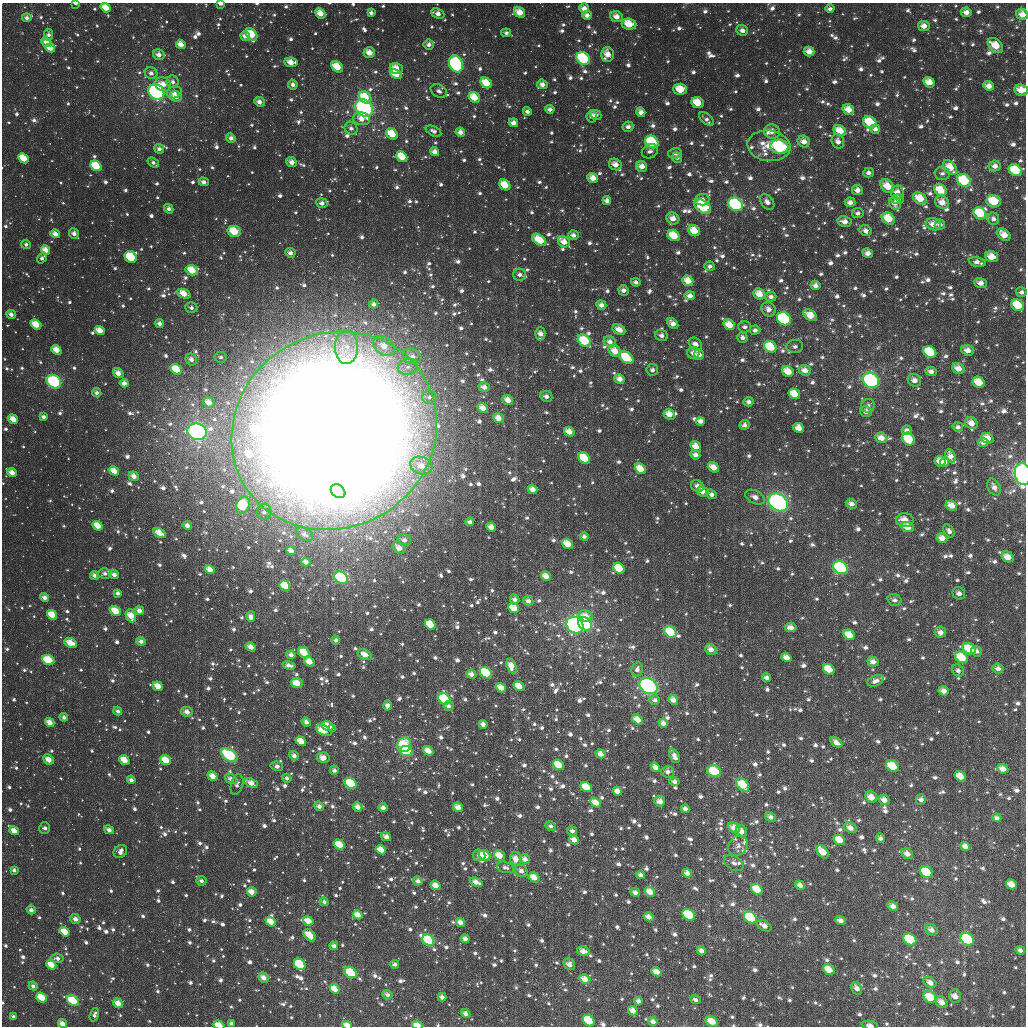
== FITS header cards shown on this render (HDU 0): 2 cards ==
NAXIS1  =                 1024
NAXIS2  =                 1024

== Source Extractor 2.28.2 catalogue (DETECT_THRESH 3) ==
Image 1024 x 1024 px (HDU 0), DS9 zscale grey, 1 PNG px = 1 image px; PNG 1028 x 1028 px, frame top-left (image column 1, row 1024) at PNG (2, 3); each listed source drawn as its Kron ellipse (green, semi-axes under 4 px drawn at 4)
Background 2910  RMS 72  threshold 217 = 3 sigma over >= 5 px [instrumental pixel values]
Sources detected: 1769; of the 1769, the 500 brightest by FLUX_AUTO listed and drawn (1269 fainter detections omitted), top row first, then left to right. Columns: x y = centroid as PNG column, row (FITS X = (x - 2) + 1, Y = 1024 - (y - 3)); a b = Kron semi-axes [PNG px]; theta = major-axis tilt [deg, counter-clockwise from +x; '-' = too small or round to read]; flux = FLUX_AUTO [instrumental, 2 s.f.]
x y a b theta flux
75 3 4 2 - 2.1e+04
221 4 4 2 - 2.5e+04
106 8 5 4 - 9.4e+04
584 8 5 4 - 4.1e+04
830 9 4 4 - 2.0e+04
520 12 6 5 - 7.8e+04
966 12 5 5 - 3.8e+04
320 13 5 4 - 6.9e+04
371 13 4 4 - 2.2e+04
438 14 7 4 -23 3.9e+04
1022 14 6 5 - 5.6e+04
587 15 5 4 - 3.2e+04
616 17 6 5 - 5.2e+04
27 18 5 4 - 2.2e+04
629 24 7 5 -8 1.3e+05
924 26 6 5 - 4.6e+04
742 30 6 5 - 3.3e+04
506 33 5 4 - 1.9e+04
252 34 7 5 -50 1.3e+05
49 35 6 5 - 2.2e+04
245 36 5 4 - 3.7e+04
46 42 5 4 - 5.4e+04
181 44 5 4 - 5.5e+04
429 45 5 5 - 2.8e+04
995 45 9 6 -43 1.1e+05
50 48 5 4 - 7.1e+04
809 51 5 5 - 5.3e+04
369 53 6 5 - 6.4e+04
607 54 7 6 - 7.3e+04
159 55 6 5 - 4.5e+04
583 58 7 6 - 4.3e+05
291 62 7 4 -7 6.6e+04
456 64 9 6 -68 6.8e+05
337 67 6 5 - 1.1e+05
396 68 6 5 - 7.7e+04
151 73 6 5 - 2.8e+04
396 74 6 4 -25 1.2e+05
173 82 6 6 - 2.4e+04
929 82 6 5 - 7.1e+04
486 83 6 5 - 1.2e+05
163 84 8 7 - 5.4e+04
293 84 5 4 - 2.7e+04
542 84 5 5 - 3.6e+04
989 86 5 4 - 4.9e+04
680 89 7 5 -3 1.2e+05
1021 90 7 5 -8 9.1e+04
439 91 9 6 -30 2.4e+04
156 92 8 7 - 9.5e+05
174 92 7 6 - 3.7e+04
176 97 6 5 - 4.9e+04
365 97 7 5 -41 1.7e+05
474 97 6 5 - 1.0e+05
259 102 5 4 - 3.5e+04
697 103 6 5 - 1.2e+05
364 108 10 7 -44 1.0e+06
550 109 4 4 - 2.7e+04
848 109 6 5 - 7.7e+04
527 111 4 4 - 2.0e+04
641 112 5 4 - 3.5e+04
596 115 6 4 -25 3.0e+04
592 116 6 5 - 2.1e+04
362 119 8 6 -11 5.3e+04
706 119 9 5 -38 2.2e+04
870 122 7 6 - 1.9e+05
513 123 5 4 - 3.8e+04
628 127 5 5 - 3.0e+04
351 128 7 6 - 2.3e+04
875 129 5 4 - 2.8e+04
434 131 8 4 -27 2.4e+04
840 131 6 5 - 9.4e+04
460 132 5 4 - 3.6e+04
772 132 8 7 - 4.4e+04
392 134 6 5 - 1.3e+05
231 138 5 4 - 2.8e+04
804 141 6 5 - 4.7e+04
838 141 7 6 - 3.3e+04
652 142 7 6 - 3.5e+05
769 146 21 15 -7 1.5e+05
779 147 9 7 -6 6.3e+05
159 149 5 4 - 2.5e+04
650 151 8 7 - 2.7e+04
435 152 5 4 - 4.1e+04
675 153 6 5 - 2.5e+04
402 157 6 5 - 1.6e+05
23 158 5 4 - 1.6e+05
677 158 5 5 - 2.1e+04
292 162 5 4 - 4.1e+04
153 163 6 4 -37 2.2e+04
615 164 6 5 - 4.9e+04
96 166 6 4 -39 1.8e+05
642 166 6 5 - 4.8e+04
995 166 6 5 - 3.4e+04
950 168 8 5 -47 1.1e+05
1015 170 7 5 -34 2.4e+05
868 173 5 4 - 2.1e+04
942 173 7 7 - 2.1e+04
593 178 5 5 - 5.7e+04
964 181 7 6 - 2.6e+05
204 182 5 4 - 2.7e+04
505 185 6 5 - 1.1e+05
887 186 8 6 -47 9.4e+04
857 190 5 5 - 3.7e+04
940 190 7 5 -38 1.3e+05
897 192 7 6 - 5.2e+04
920 198 7 5 -34 1.1e+05
898 199 6 5 - 2.7e+04
702 200 7 6 - 3.1e+04
607 201 4 4 - 2.8e+04
993 201 7 6 - 2.0e+05
767 202 8 6 -52 3.4e+04
850 202 5 5 - 3.1e+04
942 202 7 6 - 6.2e+04
322 203 5 5 - 2.4e+04
895 203 6 6 - 4.1e+04
735 204 8 6 -32 7.4e+05
703 207 9 6 -36 2.9e+05
169 209 5 4 - 2.5e+04
858 213 6 5 - 2.2e+04
980 213 7 5 -38 2.1e+05
673 218 7 5 -33 5.3e+04
888 219 7 5 -35 1.2e+05
993 219 6 6 - 2.4e+04
845 221 7 5 -14 4.2e+04
933 224 8 6 -19 6.1e+04
940 225 5 5 - 2.0e+04
234 231 6 5 - 1.7e+05
694 231 6 5 - 9.7e+04
865 231 6 5 - 2.8e+04
55 234 4 4 - 4.5e+04
74 234 5 5 - 3.2e+04
573 235 5 5 - 3.0e+04
1004 235 7 5 -43 6.9e+04
674 236 6 5 - 1.5e+05
539 240 8 5 -36 1.4e+05
564 242 6 5 - 6.0e+04
26 244 5 4 - 2.1e+04
46 250 5 4 - 7.2e+04
290 253 5 4 - 3.1e+04
868 253 5 4 - 3.8e+04
131 257 6 5 - 3.8e+05
992 257 6 5 - 7.1e+04
42 258 6 4 54 2.1e+04
977 262 8 4 -13 3.3e+04
710 266 5 4 - 2.0e+04
192 270 6 5 - 1.2e+05
520 275 6 6 - 2.3e+04
688 281 6 5 - 7.8e+04
636 282 5 4 - 2.1e+04
980 283 6 5 - 4.1e+04
815 285 5 4 - 2.9e+04
623 290 5 5 - 2.8e+04
1021 292 5 5 - 2.2e+04
184 294 7 4 -19 9.2e+04
759 294 6 5 - 7.4e+04
690 296 5 4 - 3.9e+04
771 297 5 5 - 2.5e+04
373 304 5 4 - 2.2e+04
601 305 5 4 - 3.5e+04
1018 305 7 5 -34 1.7e+05
191 308 6 5 - 2.2e+04
768 309 7 6 - 4.2e+04
11 314 5 4 - 3.2e+04
810 315 7 5 -31 9.2e+04
784 319 7 6 - 9.4e+05
673 323 6 4 -45 4.0e+04
36 324 6 4 -39 1.0e+05
159 324 4 4 - 2.8e+04
729 325 6 5 - 8.3e+04
745 327 6 5 - 2.2e+04
619 329 7 5 -28 5.8e+04
755 330 5 4 - 2.3e+04
100 331 5 4 - 7.9e+04
540 334 6 5 - 4.4e+04
662 336 6 5 - 2.8e+04
742 338 5 5 - 2.5e+04
584 341 7 5 -41 2.1e+05
610 342 6 5 - 3.2e+04
695 344 7 5 -48 3.6e+04
384 346 12 8 -36 7.1e+04
795 346 8 6 5 2.0e+04
346 347 17 11 -90 7.9e+04
770 347 6 5 - 1.7e+05
56 350 5 4 - 7.3e+04
968 350 6 5 - 4.9e+04
615 351 6 5 - 7.3e+04
930 352 7 5 -35 3.5e+05
693 353 6 6 - 4.4e+04
699 355 5 5 - 4.2e+04
412 356 9 7 -22 4.2e+04
221 357 6 5 - 2.0e+04
626 357 8 5 -36 2.0e+05
191 359 6 5 - 3.7e+04
408 367 10 7 18 3.8e+04
958 368 6 5 - 5.6e+04
176 369 6 5 - 1.6e+05
652 370 6 6 - 2.3e+04
805 370 6 5 - 4.9e+04
788 371 6 5 - 9.3e+04
931 371 6 4 -15 3.2e+04
118 373 5 4 - 4.8e+04
619 379 5 4 - 4.3e+04
871 380 8 7 - 8.4e+05
914 380 7 6 - 3.6e+04
54 382 8 6 -37 5.5e+05
979 382 6 5 - 1.2e+05
124 383 4 4 - 3.5e+04
484 387 6 4 -17 3.7e+04
97 393 5 4 - 2.3e+04
794 394 6 5 - 1.1e+05
546 396 6 5 - 3.0e+04
429 397 7 6 - 2.0e+04
508 400 6 4 -39 4.9e+04
748 402 5 4 - 2.4e+04
209 403 6 5 - 5.7e+04
868 406 7 6 - 2.2e+04
483 408 6 4 -37 6.1e+04
866 411 6 5 - 3.6e+04
669 414 6 5 - 6.5e+04
44 417 4 3 - 2.7e+04
498 418 5 5 - 4.9e+04
13 419 5 4 - 6.6e+04
700 421 4 4 - 3.3e+04
971 423 6 5 - 5.0e+04
744 425 5 4 - 2.2e+04
958 427 5 5 - 2.2e+04
798 428 5 4 - 6.0e+04
907 430 5 5 - 2.6e+04
334 431 105 97 33 2.9e+07
197 432 10 8 -18 1.4e+06
569 432 5 4 - 5.8e+04
881 438 6 5 - 5.4e+04
987 438 6 5 - 6.5e+04
908 439 7 5 -47 2.0e+05
983 442 5 4 - 2.1e+04
696 446 6 5 - 6.7e+04
695 455 5 4 - 3.4e+04
950 456 7 5 -67 3.6e+04
584 458 6 5 - 2.1e+05
940 461 5 5 - 6.3e+04
945 462 4 4 - 4.1e+04
421 466 11 8 -21 5.5e+04
713 467 6 4 -38 6.6e+04
640 469 6 5 - 1.0e+05
114 471 5 4 - 6.7e+04
12 473 5 4 - 5.9e+04
1023 474 11 8 -78 1.1e+06
134 476 5 4 - 4.5e+04
697 486 7 5 -32 3.5e+04
994 487 9 6 -62 3.2e+04
533 489 5 4 - 4.5e+04
338 491 8 6 -36 3.6e+05
703 492 6 5 - 5.8e+04
711 494 6 4 -19 2.6e+04
755 497 10 6 -27 3.3e+04
778 502 11 8 -34 1.1e+06
851 504 6 5 - 3.1e+04
243 505 9 6 67 2.8e+05
951 505 6 4 -25 6.1e+04
264 512 8 7 - 2.2e+04
905 520 9 7 -4 6.9e+04
470 522 4 3 - 2.4e+04
187 525 5 4 - 3.5e+04
97 526 5 4 - 1.0e+05
491 527 5 4 - 5.2e+04
907 527 6 4 -23 6.2e+04
949 531 7 5 -56 2.3e+04
160 533 7 4 -29 8.7e+04
304 534 9 6 -29 2.7e+04
584 536 4 4 - 2.0e+04
942 538 5 4 - 4.9e+04
404 540 7 6 - 2.8e+04
567 544 6 5 - 9.6e+04
399 548 7 5 -39 5.4e+04
291 551 5 4 - 4.1e+04
1007 557 6 5 - 6.2e+04
306 562 4 4 - 2.9e+04
619 568 6 5 - 1.7e+05
840 568 8 6 -33 8.0e+05
210 569 5 4 - 6.6e+04
105 573 6 5 - 2.3e+04
94 575 4 4 - 2.4e+04
114 575 5 4 - 3.0e+04
546 576 5 4 - 5.5e+04
341 578 7 5 -33 7.6e+05
285 586 6 4 -36 1.4e+05
118 593 4 3 - 2.2e+04
959 593 6 6 - 2.5e+04
45 597 4 4 - 3.6e+04
515 599 5 4 - 2.7e+04
894 600 7 5 -18 2.4e+04
528 601 5 4 - 2.6e+04
514 608 6 5 - 1.4e+05
115 611 6 4 -34 1.3e+05
139 611 5 4 - 3.7e+04
52 615 5 4 - 9.7e+04
131 616 7 5 -66 8.8e+04
586 616 7 5 -33 5.2e+04
251 617 5 4 - 3.5e+04
430 624 6 4 -38 1.5e+05
585 624 8 6 -40 4.5e+05
575 625 9 7 -42 9.7e+05
791 627 6 4 -9 3.8e+04
670 632 7 5 -39 1.6e+05
940 632 6 5 - 3.4e+04
849 635 6 5 - 9.7e+04
336 640 4 4 - 2.0e+04
141 641 5 4 - 3.1e+04
71 643 6 4 -22 8.4e+04
251 647 5 4 - 4.9e+04
711 649 6 5 - 4.2e+04
969 649 7 5 -29 1.4e+05
976 651 5 5 - 2.5e+04
304 652 6 5 - 1.4e+05
365 654 7 5 -30 5.5e+04
291 655 4 4 - 3.2e+04
786 657 5 4 - 4.6e+04
961 657 7 5 -35 1.6e+05
48 660 6 5 - 2.9e+05
309 662 5 4 - 6.8e+04
873 662 6 5 - 3.7e+04
289 665 6 3 -15 2.8e+04
511 666 8 4 -68 6.9e+04
637 669 7 5 78 2.6e+04
829 669 6 5 - 1.1e+05
998 669 5 5 - 3.3e+04
958 670 7 5 -49 2.0e+04
486 673 7 5 -35 2.1e+05
471 674 5 4 - 3.6e+04
767 678 4 4 - 2.8e+04
876 681 8 5 23 2.9e+04
297 683 6 5 - 7.7e+04
158 686 5 4 - 6.9e+04
519 686 6 4 -33 7.6e+04
649 686 9 7 -34 8.5e+05
501 688 5 4 - 6.5e+04
944 691 5 4 - 3.8e+04
444 699 6 5 - 2.3e+05
655 700 5 4 - 2.3e+04
673 700 5 4 - 4.1e+04
388 705 5 4 - 3.1e+04
449 706 5 4 - 2.0e+04
118 711 4 4 - 2.1e+04
187 712 6 4 -7 4.3e+04
64 717 4 4 - 2.3e+04
637 719 6 4 -33 6.6e+04
50 722 5 4 - 5.2e+04
306 722 5 4 - 2.2e+04
663 723 5 4 - 2.9e+04
483 724 4 4 - 3.1e+04
327 726 6 4 -26 7.5e+04
332 728 4 4 - 3.8e+04
324 730 8 5 -26 1.1e+05
301 741 5 4 - 7.9e+04
836 742 7 4 -34 3.9e+04
404 745 7 6 - 2.5e+05
406 751 6 5 - 2.4e+05
428 751 5 4 - 6.3e+04
601 754 5 4 - 4.1e+04
229 755 9 5 -36 3.9e+05
294 756 5 4 - 2.6e+04
674 756 7 4 -66 3.4e+04
323 758 6 5 - 4.9e+04
48 759 5 4 - 5.9e+04
124 760 5 4 - 9.9e+04
166 760 5 4 - 1.1e+05
559 765 6 4 -37 1.7e+05
277 766 6 5 - 2.2e+04
892 766 7 5 -34 1.6e+05
655 767 5 4 - 4.1e+04
1003 769 6 4 -25 4.5e+04
334 770 4 4 - 2.0e+04
714 771 7 6 - 2.2e+05
668 772 6 5 - 2.8e+04
213 776 5 4 - 5.4e+04
960 776 6 5 - 7.3e+04
287 778 5 4 - 2.1e+04
231 779 6 4 -35 3.5e+04
131 780 4 4 - 2.7e+04
674 781 5 4 - 2.6e+04
251 783 7 4 -25 5.7e+04
351 783 6 5 - 3.4e+05
237 784 10 6 74 2.5e+04
743 785 8 5 -48 1.5e+05
586 787 6 4 -29 1.3e+05
617 791 5 4 - 4.0e+04
871 797 6 5 - 6.3e+04
921 799 5 5 - 2.4e+04
884 800 6 4 -31 4.3e+04
660 801 5 5 - 4.0e+04
596 803 6 4 -31 7.1e+04
319 806 5 4 - 2.8e+04
358 807 5 4 - 4.0e+04
458 807 5 4 - 5.3e+04
383 808 5 4 - 3.2e+04
685 809 4 4 - 2.4e+04
770 817 6 4 -31 2.6e+04
997 818 4 4 - 2.0e+04
551 826 5 4 - 2.0e+04
45 828 6 5 - 2.4e+04
734 828 6 5 - 5.3e+04
850 828 7 5 -27 4.5e+04
109 830 5 4 - 3.1e+04
14 831 5 4 - 6.4e+04
572 831 5 4 - 2.3e+04
741 831 6 5 - 3.8e+04
386 837 5 4 - 3.6e+04
880 838 5 4 - 2.3e+04
574 840 5 4 - 4.9e+04
839 840 6 5 - 9.9e+04
339 844 6 4 -35 1.4e+05
738 846 10 9 - 3.0e+04
965 846 5 4 - 3.7e+04
381 850 5 4 - 7.3e+04
120 851 7 6 - 4.0e+04
822 852 8 5 -49 8.9e+04
907 854 6 5 - 4.5e+04
479 855 6 5 - 2.4e+04
485 855 6 5 - 1.2e+05
499 855 6 4 -33 8.3e+04
516 859 7 6 - 5.7e+04
525 859 5 4 - 3.8e+04
734 863 10 7 -31 2.3e+04
505 867 9 5 -16 2.1e+04
14 870 4 4 - 2.1e+04
521 871 7 5 -36 3.4e+04
926 872 7 5 -36 3.3e+05
687 873 5 4 - 3.5e+04
641 875 4 4 - 2.7e+04
534 877 6 4 -33 7.4e+04
201 881 5 4 - 2.3e+04
418 881 5 4 - 2.6e+04
476 882 7 4 -23 4.5e+04
1011 884 6 4 -30 6.2e+04
436 885 5 4 - 5.5e+04
800 885 5 4 - 3.8e+04
757 889 6 5 - 1.6e+05
252 892 5 4 - 6.3e+04
635 892 4 4 - 2.5e+04
650 892 5 4 - 7.0e+04
324 902 4 4 - 2.1e+04
893 906 6 4 -28 3.9e+04
31 910 4 4 - 2.8e+04
358 915 5 4 - 6.1e+04
689 915 7 5 -36 3.8e+05
649 917 5 4 - 4.2e+04
750 917 7 5 -37 4.0e+05
75 919 5 4 - 3.0e+04
308 921 5 4 - 8.3e+04
840 921 5 4 - 3.5e+04
271 922 5 4 - 8.4e+04
460 922 4 4 - 4.2e+04
764 926 8 4 -30 3.9e+04
931 930 7 5 -37 3.6e+04
65 932 5 4 - 1.1e+05
309 935 7 5 -46 1.3e+05
465 939 4 4 - 3.0e+04
910 939 7 5 -35 5.5e+05
967 939 7 5 -37 7.5e+05
428 940 6 5 - 2.8e+05
334 946 4 4 - 2.7e+04
1020 950 5 4 - 2.7e+04
583 951 6 4 -15 4.3e+04
701 951 5 4 - 3.4e+04
57 958 6 4 -6 2.8e+04
300 964 6 5 - 4.6e+05
395 964 4 3 - 2.1e+04
569 964 6 5 - 3.4e+04
51 965 5 4 - 1.1e+05
829 970 6 4 -36 9.6e+04
656 972 5 4 - 6.2e+04
351 973 6 5 - 4.3e+05
264 977 5 4 - 4.7e+04
585 979 6 4 -30 6.1e+04
930 982 7 5 -35 4.3e+04
33 986 4 4 - 2.1e+04
857 988 6 5 - 3.7e+04
335 989 5 4 - 8.2e+04
387 995 5 4 - 2.6e+04
955 996 7 6 - 4.9e+04
41 997 6 4 -38 1.9e+05
442 997 4 4 - 3.0e+04
930 997 7 5 -43 1.5e+05
695 999 5 4 - 2.0e+04
73 1001 6 4 -35 2.1e+05
638 1001 4 4 - 2.4e+04
941 1002 7 5 -39 5.2e+04
118 1003 5 4 - 6.8e+04
633 1011 5 4 - 5.1e+04
466 1013 5 4 - 2.7e+04
94 1015 7 4 73 2.4e+04
13 1017 4 3 - 2.0e+04
589 1021 6 5 - 2.8e+05
653 1021 5 4 - 3.0e+04
712 1021 6 5 - 9.1e+04
63 1024 5 4 - 5.7e+04
232 1024 4 3 - 2.2e+04
219 1025 6 3 -19 1.1e+05
347 1025 5 3 - 5.5e+04
417 1025 5 3 - 7.6e+04
870 1025 8 4 -8 2.1e+04
At the frame edge (FLAGS 8, measured only in part): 11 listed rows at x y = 75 3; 221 4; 1022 14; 1021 90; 1023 474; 63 1024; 232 1024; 219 1025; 347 1025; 417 1025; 870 1025
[1269 fainter detections neither listed nor drawn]

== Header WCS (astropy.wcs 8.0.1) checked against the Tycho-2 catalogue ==
Header WCS as astropy/WCSLIB reads it (applying the file's SIP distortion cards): RA---TAN-SIP/DEC--TAN-SIP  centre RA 03:45:18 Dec +65:43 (56.32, +65.72 deg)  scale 8.66 arcsec/px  FOV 147.8' x 147.9'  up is +178 deg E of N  parity flipped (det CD > 0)
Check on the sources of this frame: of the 60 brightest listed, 55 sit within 12.8 arcsec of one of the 180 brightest Tycho-2 stars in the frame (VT <= 11.27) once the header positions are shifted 5.64 arcsec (4.28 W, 3.68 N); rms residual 4.27 arcsec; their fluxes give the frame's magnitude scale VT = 23.22 - 2.5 log10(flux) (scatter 0.39 mag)
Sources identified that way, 286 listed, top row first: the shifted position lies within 12.8 arcsec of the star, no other Tycho-2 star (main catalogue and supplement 1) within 25.6 arcsec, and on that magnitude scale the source's flux lands within +1.5 / -3 mag of the star's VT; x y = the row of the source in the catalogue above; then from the Tycho-2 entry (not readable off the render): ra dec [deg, ICRS J2000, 3 dp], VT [Tycho-2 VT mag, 2 dp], TYC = Tycho-2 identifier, HIP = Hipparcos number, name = IAU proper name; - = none
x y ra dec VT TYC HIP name
221 4 58.050 +64.499 11.69 4071-210-1 - -
106 8 58.691 +64.510 11.01 4071-582-1 - -
584 8 56.019 +64.493 12.08 4071-70-1 - -
520 12 56.377 +64.508 11.50 4071-282-1 - -
966 12 53.888 +64.453 12.05 4070-1029-1 - -
320 13 57.491 +64.522 11.27 4071-1298-1 - -
438 14 56.834 +64.517 12.01 4071-1557-1 - -
1022 14 53.575 +64.449 11.34 4070-1171-1 - -
587 15 56.002 +64.509 12.02 4071-1090-1 - -
616 17 55.836 +64.510 11.44 4071-664-1 - -
629 24 55.765 +64.528 10.50 4071-48-1 - -
252 34 57.875 +64.574 10.42 4071-1573-1 - -
46 42 59.026 +64.591 11.65 4071-548-1 - -
995 45 53.710 +64.529 12.02 4070-703-1 - -
369 53 57.214 +64.614 11.29 4071-1052-1 - -
607 54 55.877 +64.602 11.58 4071-796-1 - -
159 55 58.394 +64.624 11.88 4071-2-1 - -
583 58 56.013 +64.614 9.02 4071-222-1 17431 -
337 67 57.392 +64.650 11.03 4071-158-1 - -
151 73 58.440 +64.667 12.06 4071-790-1 - -
396 74 57.064 +64.664 10.33 4071-642-1 - -
929 82 54.067 +64.628 12.04 4070-257-1 - -
486 83 56.553 +64.681 11.32 4071-318-1 - -
293 84 57.643 +64.693 12.48 4071-1371-1 - -
989 86 53.733 +64.627 11.42 4070-551-1 - -
1021 90 53.550 +64.632 11.39 4070-147-1 - -
156 92 58.407 +64.713 7.81 4071-1195-1 18210 -
174 92 58.309 +64.713 12.38 4071-1217-1 - -
176 97 58.300 +64.724 11.90 4071-1131-1 - -
365 97 57.233 +64.722 11.07 4071-1307-1 - -
474 97 56.618 +64.716 10.72 4071-1187-1 - -
259 102 57.829 +64.735 11.78 4071-1115-1 - -
364 108 57.236 +64.748 7.74 4071-965-1 17831 -
550 109 56.191 +64.739 12.19 4071-1237-1 - -
848 109 54.509 +64.706 10.96 4070-1365-1 - -
362 119 57.252 +64.773 12.11 4071-925-1 - -
870 122 54.386 +64.733 10.80 4070-2018-1 - -
513 123 56.394 +64.774 12.42 4071-919-1 - -
875 129 54.354 +64.748 12.25 4070-1859-1 - -
840 131 54.551 +64.758 11.56 4070-665-1 - -
460 132 56.693 +64.800 11.69 4071-1271-1 - -
804 141 54.750 +64.789 11.62 4070-517-1 - -
652 142 55.608 +64.808 9.22 4070-891-1 - -
769 146 54.946 +64.804 11.31 4070-961-1 - -
779 147 54.886 +64.805 8.69 4070-1439-1 17073 -
435 152 56.835 +64.849 11.39 4071-1343-1 - -
23 158 59.161 +64.870 10.85 4071-569-1 - -
292 162 57.643 +64.880 11.76 4071-957-1 - -
96 166 58.752 +64.891 9.91 4071-1305-1 - -
950 168 53.918 +64.829 11.18 4070-89-1 - -
1015 170 53.548 +64.825 10.26 4070-459-1 - -
964 181 53.832 +64.858 9.52 4070-1686-1 - -
204 182 58.142 +64.929 12.46 4071-961-1 - -
505 185 56.430 +64.925 11.58 4071-1043-1 - -
887 186 54.268 +64.883 11.61 4070-1502-1 - -
857 190 54.433 +64.898 11.94 4070-1428-1 - -
940 190 53.962 +64.885 10.57 4070-1460-1 - -
897 192 54.207 +64.897 12.13 4070-1560-1 - -
920 198 54.074 +64.908 10.50 4070-1292-1 - -
607 201 55.850 +64.954 12.40 4071-355-1 - -
850 202 54.469 +64.928 12.12 4070-1480-1 - -
942 202 53.949 +64.914 11.29 4070-1386-1 - -
895 203 54.217 +64.923 11.73 4070-1590-1 - -
735 204 55.117 +64.950 8.88 4070-986-1 17154 -
703 207 55.303 +64.958 9.57 4070-882-1 - -
980 213 53.730 +64.934 10.61 4070-1358-1 - -
888 219 54.246 +64.962 10.48 4070-1458-1 - -
845 221 54.493 +64.975 11.74 4070-970-1 - -
933 224 53.990 +64.968 11.33 4070-1146-1 - -
234 231 57.968 +65.048 9.95 4071-61-1 - -
694 231 55.345 +65.016 11.66 4070-932-1 - -
55 234 58.987 +65.053 11.18 4071-755-1 - -
74 234 58.881 +65.052 11.94 4071-145-1 - -
1004 235 53.583 +64.981 11.06 4070-1172-1 - -
674 236 55.461 +65.031 10.93 4070-812-1 - -
564 242 56.085 +65.057 11.10 4071-1019-1 - -
26 244 59.155 +65.077 12.62 4071-1331-1 - -
46 250 59.044 +65.092 11.02 4071-1013-1 - -
977 262 53.729 +65.050 12.17 4070-414-1 - -
192 270 58.208 +65.142 10.23 4071-567-1 - -
688 281 55.368 +65.138 11.00 4070-776-1 - -
815 285 54.638 +65.133 12.48 4070-656-1 - -
623 290 55.735 +65.167 12.11 4071-239-1 - -
759 294 54.956 +65.161 11.12 4070-1498-1 - -
690 296 55.353 +65.173 12.07 4070-952-1 - -
1018 305 53.475 +65.148 10.65 4070-1690-1 - -
11 314 59.245 +65.245 11.97 4071-867-1 - -
810 315 54.656 +65.206 11.10 4070-804-1 - -
729 325 55.119 +65.239 10.84 4070-978-1 - -
540 334 56.202 +65.279 11.62 4071-147-1 - -
584 341 55.947 +65.293 9.75 4071-655-1 - -
610 342 55.800 +65.292 12.19 4071-93-1 - -
770 347 54.875 +65.287 10.04 4070-246-1 - -
615 351 55.770 +65.314 10.97 4071-205-1 - -
930 352 53.957 +65.276 10.65 4070-56-1 - -
693 353 55.319 +65.310 12.03 4070-1162-1 - -
626 357 55.703 +65.329 9.93 4070-188-1 - -
191 359 58.209 +65.357 11.93 4071-1317-1 - -
958 368 53.788 +65.310 11.40 4070-644-1 - -
176 369 58.297 +65.380 10.10 4071-1015-1 - -
788 371 54.768 +65.344 11.21 4070-1164-1 - -
118 373 58.632 +65.389 11.51 4071-1071-1 - -
619 379 55.736 +65.381 11.84 4071-339-1 - -
871 380 54.284 +65.354 8.16 4070-1264-1 16875 -
54 382 59.003 +65.409 8.31 4071-153-1 - -
979 382 53.665 +65.340 10.61 4070-508-1 - -
124 383 58.599 +65.413 11.56 4071-243-1 - -
484 387 56.516 +65.412 11.77 4071-261-1 - -
794 394 54.722 +65.397 11.45 4070-984-1 - -
546 396 56.155 +65.430 11.98 4071-421-1 - -
508 400 56.377 +65.442 11.60 4071-577-1 - -
866 411 54.305 +65.428 11.62 4070-580-1 - -
669 414 55.440 +65.461 11.46 4070-240-1 - -
498 418 56.429 +65.486 11.58 4071-745-1 - -
13 419 59.243 +65.497 10.86 4071-1347-1 - -
700 421 55.258 +65.473 12.13 4070-742-1 - -
971 423 53.690 +65.439 12.44 4070-1396-1 - -
958 427 53.768 +65.450 12.32 4070-298-1 - -
798 428 54.687 +65.478 11.75 4070-500-1 - -
334 431 57.380 +65.526 4.62 4071-1894-1 17884 -
197 432 58.174 +65.532 7.42 4071-175-1 18142 -
569 432 56.016 +65.513 11.13 4071-171-1 - -
881 438 54.205 +65.490 11.27 4070-572-1 - -
987 438 53.593 +65.472 11.16 4070-670-1 - -
908 439 54.046 +65.487 10.95 4070-474-1 - -
696 446 55.276 +65.536 11.98 4070-556-1 - -
695 455 55.278 +65.555 11.82 4070-152-1 - -
584 458 55.921 +65.575 10.55 4071-351-1 - -
640 469 55.593 +65.595 10.60 4070-398-1 - -
114 471 58.660 +65.624 10.95 4071-579-1 - -
12 473 59.253 +65.626 11.73 4075-340-1 - -
1023 474 53.360 +65.552 7.19 4070-512-1 16580 -
134 476 58.544 +65.637 11.92 4075-90-1 - -
533 489 56.217 +65.654 11.56 4075-406-1 - -
338 491 57.350 +65.671 10.26 4075-384-1 - -
778 502 54.780 +65.660 7.61 4074-580-1 17036 -
951 505 53.770 +65.640 11.21 4074-710-1 - -
187 525 58.232 +65.756 11.91 4075-402-1 - -
97 526 58.758 +65.756 10.50 4075-258-1 - -
907 527 54.018 +65.699 11.35 4074-772-1 - -
160 533 58.395 +65.774 11.00 4075-470-1 - -
942 538 53.813 +65.720 11.78 4074-102-1 - -
399 548 56.988 +65.804 11.31 4075-84-1 - -
619 568 55.693 +65.837 11.31 4074-702-1 - -
840 568 54.392 +65.808 8.68 4074-408-1 16907 -
210 569 58.099 +65.862 11.48 4075-316-1 - -
546 576 56.121 +65.862 11.38 4075-86-1 - -
341 578 57.325 +65.879 9.12 4075-94-1 - -
285 586 57.657 +65.899 10.41 4075-626-1 - -
45 597 59.073 +65.927 11.86 4075-392-1 - -
515 599 56.302 +65.920 12.32 4075-506-1 - -
528 601 56.220 +65.922 12.02 4075-96-1 - -
514 608 56.305 +65.941 10.78 4075-362-1 - -
115 611 58.656 +65.961 10.28 4075-202-1 - -
139 611 58.514 +65.961 11.75 4075-390-1 - -
52 615 59.030 +65.969 10.46 4075-1737-1 - -
131 616 58.565 +65.972 10.61 4075-1732-1 - -
430 624 56.795 +65.987 10.70 4075-1702-1 - -
585 624 55.879 +65.973 8.75 4075-1731-1 - -
575 625 55.938 +65.978 7.87 4075-1712-1 - -
791 627 54.663 +65.958 12.15 4074-198-1 - -
670 632 55.373 +65.984 10.19 4074-1036-1 - -
849 635 54.316 +65.968 10.94 4074-878-1 - -
71 643 58.925 +66.037 10.80 4075-1580-1 - -
251 647 57.855 +66.048 11.44 4075-1520-1 - -
711 649 55.129 +66.022 11.37 4074-234-1 - -
969 649 53.606 +65.981 10.64 4074-378-1 - -
304 652 57.539 +66.060 10.71 4075-1564-1 - -
365 654 57.178 +66.063 11.74 4075-1530-1 - -
961 657 53.646 +66.003 10.11 4074-138-1 - -
48 660 59.054 +66.079 9.77 4075-1457-1 - -
309 662 57.506 +66.082 10.90 4075-1504-1 - -
873 662 54.166 +66.028 12.07 4074-672-1 - -
829 669 54.425 +66.053 11.16 4074-32-1 - -
998 669 53.428 +66.023 12.03 4074-330-1 - -
767 678 54.792 +66.082 11.61 4074-808-1 - -
297 683 57.580 +66.134 12.29 4075-1418-1 - -
519 686 56.258 +66.129 11.28 4075-1401-1 - -
649 686 55.487 +66.117 7.88 4074-268-1 17273 -
501 688 56.365 +66.134 10.98 4075-1451-1 - -
444 699 56.699 +66.165 9.63 4075-1414-1 - -
118 711 58.646 +66.202 12.19 4075-1631-1 - -
187 712 58.232 +66.204 11.36 4075-1284-1 - -
64 717 58.967 +66.216 12.43 4075-1568-1 - -
637 719 55.545 +66.198 10.89 4074-144-1 - -
50 722 59.052 +66.228 11.25 4075-1190-1 - -
663 723 55.392 +66.204 11.97 4074-974-1 - -
483 724 56.465 +66.224 11.73 4075-1621-1 - -
324 730 57.415 +66.246 10.68 4075-1004-1 - -
836 742 54.357 +66.227 13.05 4074-246-1 - -
404 745 56.936 +66.277 9.73 4075-1153-1 - -
406 751 56.922 +66.292 9.35 4075-1196-1 - -
428 751 56.788 +66.291 10.97 4075-992-1 - -
601 754 55.758 +66.284 11.76 4075-1595-1 - -
229 755 57.976 +66.309 8.94 4075-1200-1 - -
48 759 59.061 +66.317 10.96 4075-1440-1 - -
166 760 58.360 +66.321 10.31 4075-1447-1 - -
559 765 56.005 +66.315 10.62 4075-1048-1 - -
892 766 54.009 +66.276 10.17 4074-538-1 - -
714 771 55.072 +66.314 9.78 4074-52-1 - -
213 776 58.078 +66.359 11.32 4075-1672-1 - -
231 779 57.969 +66.366 12.14 4075-996-1 - -
131 780 58.568 +66.368 11.79 4075-1689-1 - -
674 781 55.309 +66.343 11.90 4074-780-1 - -
251 783 57.847 +66.375 11.58 4075-966-1 - -
351 783 57.248 +66.374 9.64 4075-906-1 - -
743 785 54.899 +66.342 10.14 4074-116-1 - -
586 787 55.835 +66.366 11.37 4075-739-1 - -
871 797 54.124 +66.354 11.26 4074-476-1 - -
660 801 55.389 +66.392 11.99 4074-236-1 - -
319 806 57.437 +66.429 12.41 4075-1181-1 - -
358 807 57.206 +66.429 12.52 4075-1675-1 - -
458 807 56.601 +66.425 11.77 4075-1670-1 - -
383 808 57.055 +66.430 11.90 4075-1623-1 - -
45 828 59.088 +66.482 12.59 4075-1225-1 - -
734 828 54.936 +66.447 11.16 4074-1360-1 - -
850 828 54.239 +66.430 11.56 4074-1452-1 - -
839 840 54.298 +66.461 10.69 4074-1324-1 - -
339 844 57.310 +66.521 10.27 4075-1289-1 - -
965 846 53.541 +66.456 11.72 4074-1371-1 - -
381 850 57.060 +66.531 11.48 4075-1163-1 - -
120 851 58.636 +66.543 12.23 4075-1075-1 - -
907 854 53.886 +66.483 11.97 4074-1240-1 - -
485 855 56.434 +66.539 10.33 4075-569-1 17566 -
499 855 56.343 +66.538 10.86 4075-1470-1 - -
516 859 56.244 +66.544 11.74 4075-611-1 - -
525 859 56.189 +66.544 11.89 4075-775-1 - -
14 870 59.279 +66.582 12.03 4075-674-1 - -
926 872 53.761 +66.524 10.13 4074-1270-1 - -
687 873 55.204 +66.562 11.56 4074-1434-1 - -
641 875 55.486 +66.571 12.61 4074-1290-1 - -
534 877 56.130 +66.588 11.08 4075-672-1 - -
201 881 58.144 +66.610 12.03 4075-927-1 - -
418 881 56.832 +66.605 12.20 4075-1297-1 - -
436 885 56.724 +66.614 10.87 4075-888-1 - -
757 889 54.778 +66.592 10.41 4074-1202-1 - -
252 892 57.838 +66.637 11.13 4075-694-1 - -
650 892 55.425 +66.611 10.93 4074-1003-1 - -
324 902 57.399 +66.658 12.41 4075-441-1 - -
893 906 53.951 +66.612 11.83 4074-1230-1 - -
31 910 59.178 +66.678 12.28 4075-731-1 - -
358 915 57.192 +66.689 11.24 4075-1357-1 - -
689 915 55.182 +66.662 9.82 4074-947-1 17176 -
649 917 55.425 +66.672 11.45 4074-1427-1 - -
75 919 58.911 +66.701 11.57 4075-1066-1 - -
308 921 57.493 +66.706 10.95 4075-883-1 - -
840 921 54.262 +66.655 12.05 4074-1158-1 - -
271 922 57.721 +66.708 10.77 4075-877-1 - -
460 922 56.568 +66.701 11.28 4075-1625-1 - -
931 930 53.706 +66.662 12.02 4074-1073-1 - -
65 932 58.975 +66.732 11.02 4075-720-1 - -
309 935 57.485 +66.739 10.98 4075-1389-1 - -
910 939 53.832 +66.689 10.34 4074-1059-1 - -
967 939 53.484 +66.678 9.80 4074-1344-1 - -
428 940 56.760 +66.747 9.42 4075-1392-1 - -
334 946 57.336 +66.765 12.13 4075-125-1 - -
1020 950 53.158 +66.695 12.04 4074-1419-1 - -
583 951 55.815 +66.761 12.58 4075-831-1 - -
701 951 55.095 +66.747 11.70 4074-1428-1 - -
57 958 59.021 +66.795 12.32 4075-702-1 - -
395 964 56.961 +66.806 12.14 4075-1086-1 - -
51 965 59.058 +66.811 11.09 4075-1565-1 - -
829 970 54.312 +66.774 10.52 4074-1314-1 - -
656 972 55.362 +66.803 11.05 4074-677-1 - -
351 973 57.229 +66.829 9.49 4075-634-1 - -
264 977 57.762 +66.843 11.49 4075-1264-1 - -
585 979 55.797 +66.828 11.03 4075-845-1 - -
930 982 53.691 +66.788 11.58 4074-1195-1 - -
857 988 54.137 +66.815 12.00 4074-1053-1 - -
335 989 57.326 +66.868 10.94 4075-1295-1 - -
387 995 57.003 +66.879 12.18 4075-827-1 - -
955 996 53.533 +66.817 11.48 4074-953-1 - -
41 997 59.121 +66.890 10.03 4075-678-1 - -
442 997 56.668 +66.882 12.50 4075-734-1 - -
930 997 53.684 +66.824 10.11 4074-1283-1 - -
73 1001 58.929 +66.898 9.75 4075-315-1 18380 -
638 1001 55.465 +66.875 12.06 4074-1019-1 - -
941 1002 53.611 +66.834 11.73 4074-1367-1 - -
118 1003 58.653 +66.905 11.02 4075-603-1 - -
589 1021 55.763 +66.928 9.95 4075-841-1 - -
653 1021 55.371 +66.922 12.03 4074-1321-1 - -
712 1021 55.007 +66.915 10.58 4074-329-1 - -
63 1024 58.993 +66.953 12.23 4075-896-1 - -
219 1025 58.033 +66.959 10.22 4075-243-1 - -
347 1025 57.246 +66.956 11.15 4075-1043-1 - -
417 1025 56.813 +66.954 10.64 4075-932-1 - -